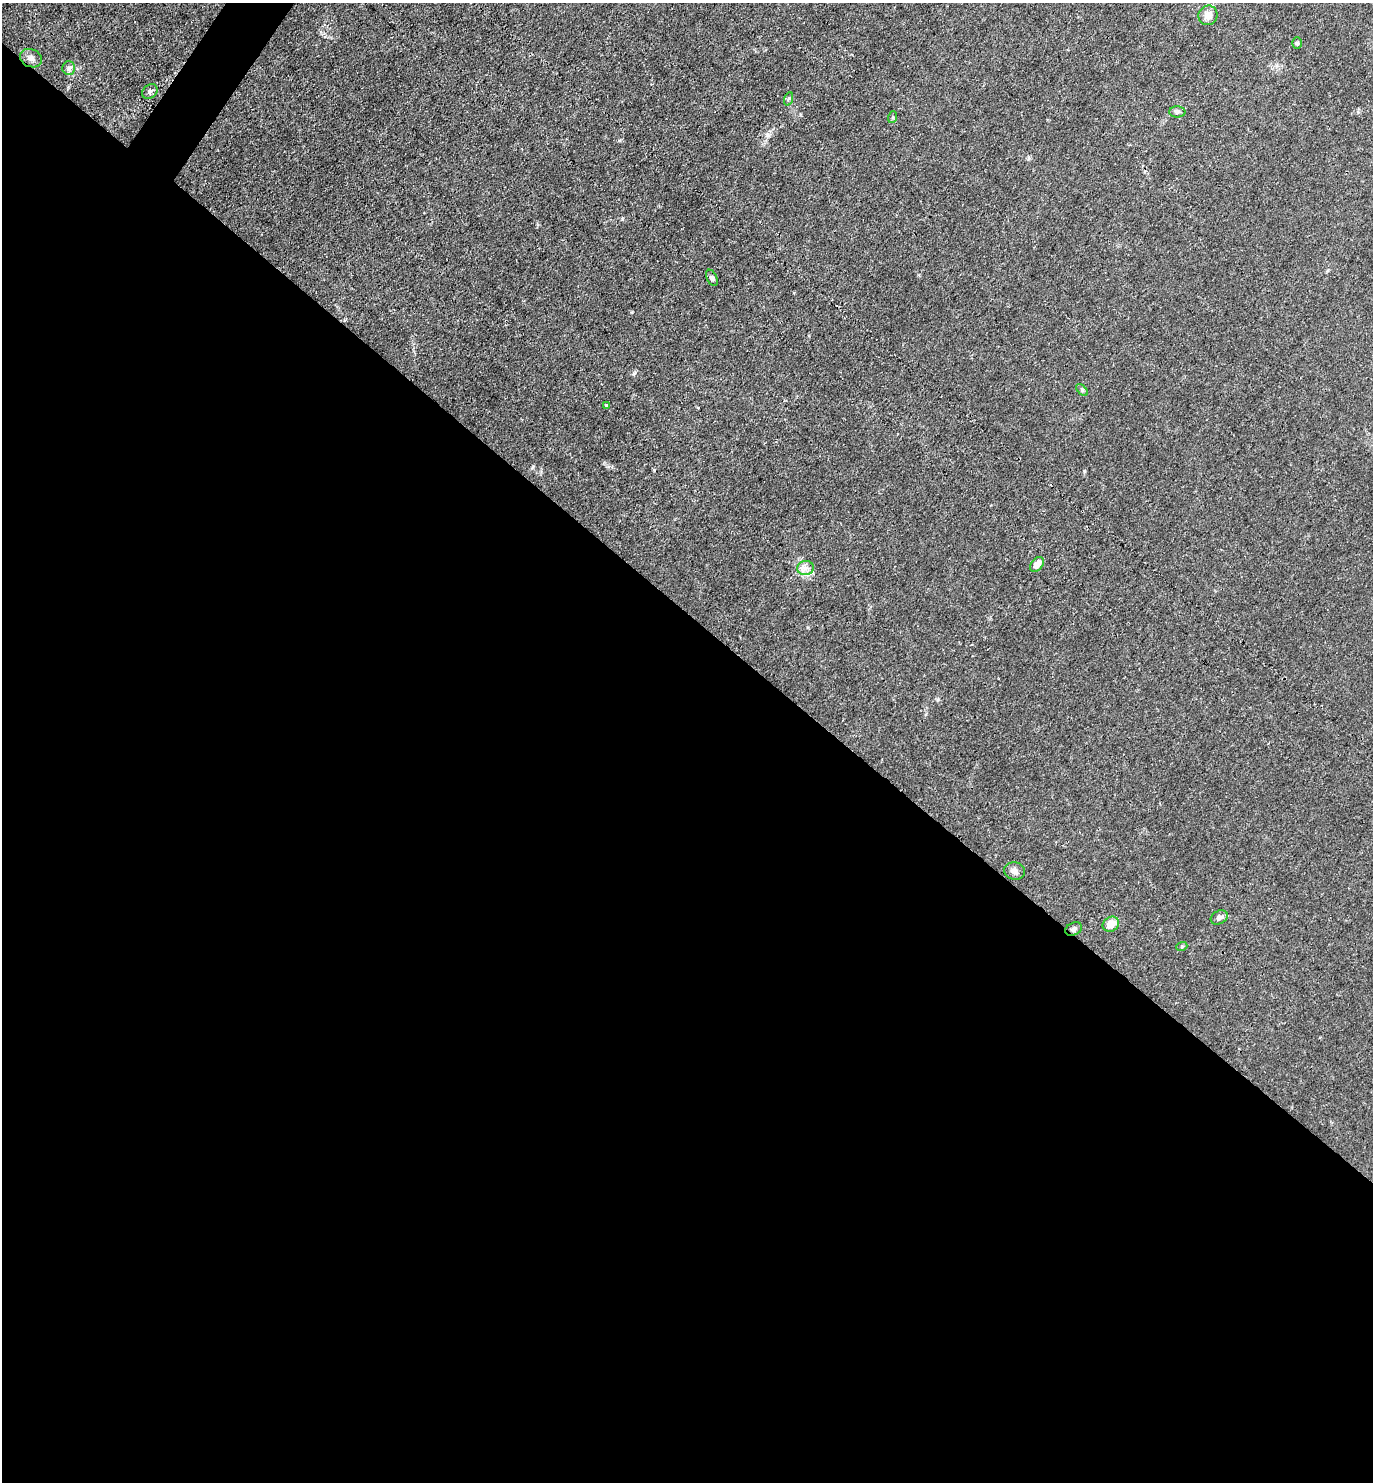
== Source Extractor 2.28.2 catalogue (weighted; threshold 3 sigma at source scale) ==
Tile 14 of 4 x 4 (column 2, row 4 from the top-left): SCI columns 1663-3033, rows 1-1480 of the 5925 x 5919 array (HDU 1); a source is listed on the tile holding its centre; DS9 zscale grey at full resolution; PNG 1375 x 1484 px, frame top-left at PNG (2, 3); each listed source drawn as its Kron ellipse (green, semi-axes under 4 px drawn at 4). Shown black and unused: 59% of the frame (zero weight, under 3 of 4 exposures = <1% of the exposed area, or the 3 px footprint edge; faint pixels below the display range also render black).
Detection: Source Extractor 2.28.2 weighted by HDU 2 'WHT'; one run over the whole footprint, this tile lists its part. Background 0.0243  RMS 0.0028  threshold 0.0126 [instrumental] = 3 sigma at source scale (4.5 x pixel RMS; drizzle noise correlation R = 1.50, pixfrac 1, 0.05/0.05 arcsec/px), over >= 5 px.
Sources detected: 18; all 18 listed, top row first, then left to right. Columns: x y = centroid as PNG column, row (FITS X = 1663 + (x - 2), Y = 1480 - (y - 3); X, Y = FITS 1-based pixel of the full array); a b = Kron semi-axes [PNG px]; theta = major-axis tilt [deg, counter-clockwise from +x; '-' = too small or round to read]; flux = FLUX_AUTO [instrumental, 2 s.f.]
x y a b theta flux
1208 15 10 9 - 2.5
1297 43 6 5 - 0.38
31 58 11 9 -22 1.3
69 68 7 6 - 0.79
150 91 8 6 38 0.81
788 99 7 4 70 0.43
1177 112 8 5 -1 0.67
893 117 6 4 72 0.34
712 278 9 5 -63 0.67
1082 390 7 4 -47 0.46
606 405 4 3 - 0.48
1037 564 8 5 53 2.5
805 568 8 7 - 1.4
1014 871 10 8 -11 1.2
1219 917 9 6 30 0.98
1111 924 8 7 - 3.1
1074 929 9 6 25 0.8
1182 946 5 3 - 0.33
Overlapping masked pixels (flux is a lower limit): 1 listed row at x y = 1074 929
Unlisted compact peaks at least as high as the median listed source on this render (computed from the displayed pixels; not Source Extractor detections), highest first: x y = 767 135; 634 373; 622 219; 1084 471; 619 140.